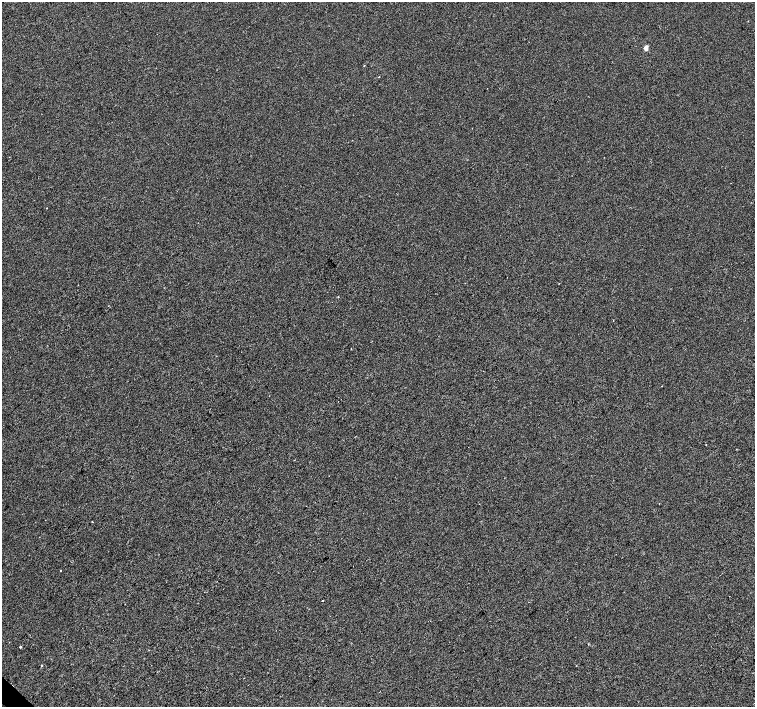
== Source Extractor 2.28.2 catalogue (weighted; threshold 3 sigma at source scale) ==
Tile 7 of 4 x 4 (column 3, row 2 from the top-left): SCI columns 3013-4517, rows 2976-4384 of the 6028 x 6015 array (HDU 1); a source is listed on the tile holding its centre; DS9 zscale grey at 2 x 2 block average (1 PNG px = mean of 2 x 2 image px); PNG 757 x 709 px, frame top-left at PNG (2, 2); no overlay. Shown black and unused: <1% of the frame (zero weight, under 2 of 3 exposures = <1% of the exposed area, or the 3 px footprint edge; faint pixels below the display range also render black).
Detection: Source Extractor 2.28.2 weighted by HDU 2 'WHT'; one run over the whole footprint, this tile lists its part. Background -2.09e-04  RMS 0.0042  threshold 0.0189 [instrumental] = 3 sigma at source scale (4.5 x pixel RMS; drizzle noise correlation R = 1.50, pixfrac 1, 0.0396/0.0396 arcsec/px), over >= 5 px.
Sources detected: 11; all 11 listed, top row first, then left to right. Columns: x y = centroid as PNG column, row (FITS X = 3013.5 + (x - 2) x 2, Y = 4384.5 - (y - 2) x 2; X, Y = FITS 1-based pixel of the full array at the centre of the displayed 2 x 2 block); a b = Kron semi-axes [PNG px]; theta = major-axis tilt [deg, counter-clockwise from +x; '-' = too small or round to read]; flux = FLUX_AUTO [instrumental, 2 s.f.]
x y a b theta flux
646 48 3 2 - 12
46 208 2 2 - 0.43
559 283 2 2 - 0.38
338 296 2 2 - 0.71
351 349 2 2 - 0.41
661 386 2 2 - 0.32
92 522 2 2 - 3.7
60 571 2 2 - 0.63
323 601 2 2 - 0.44
20 647 2 2 - 3.1
41 666 2 2 - 0.93
Diffuse or blended objects may show on this block-average render without a row.